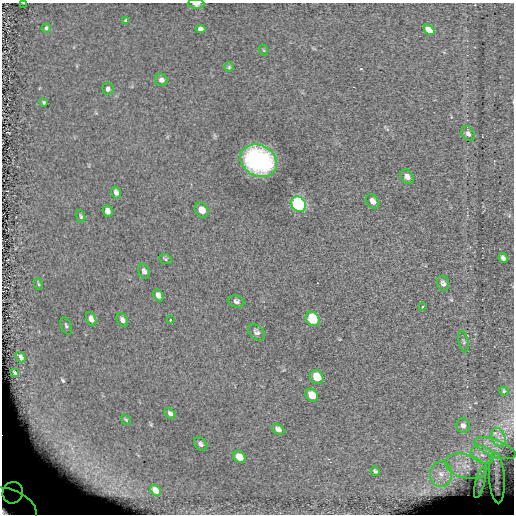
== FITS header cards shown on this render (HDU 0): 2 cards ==
NAXIS1  =                  512
NAXIS2  =                  512

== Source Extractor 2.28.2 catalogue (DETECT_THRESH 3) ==
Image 512 x 512 px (HDU 0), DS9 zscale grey, 1 PNG px = 1 image px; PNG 516 x 516 px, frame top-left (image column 1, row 512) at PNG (2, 3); each listed source drawn as its Kron ellipse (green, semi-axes under 4 px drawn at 4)
Background 0.106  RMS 9.9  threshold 29.8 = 3 sigma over >= 5 px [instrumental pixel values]
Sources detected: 58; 1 with non-positive FLUX_AUTO (blend fragments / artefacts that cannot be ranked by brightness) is neither listed nor drawn; the other 57 listed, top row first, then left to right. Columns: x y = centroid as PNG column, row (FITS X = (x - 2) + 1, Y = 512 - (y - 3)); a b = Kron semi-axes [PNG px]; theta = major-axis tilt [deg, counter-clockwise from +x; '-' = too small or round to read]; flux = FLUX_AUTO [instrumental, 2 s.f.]
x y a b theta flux
24 3 3 2 - 450
196 4 8 5 -2 2500
126 20 4 3 - 1000
46 28 5 4 - 1200
201 29 5 4 - 2700
429 30 6 4 -38 11000
263 50 6 3 -70 670
229 67 5 4 - 880
161 80 6 6 - 2300
108 89 6 5 - 1900
44 102 4 3 - 760
468 134 8 6 -55 2300
259 161 19 15 -28 97000
407 177 8 6 -53 3200
116 192 6 4 -75 2200
373 201 8 6 -56 3300
299 204 8 7 - 160000
202 210 8 6 -52 6200
107 211 6 5 - 3200
81 216 7 4 -72 1100
503 258 5 4 - 2000
165 259 6 5 - 1100
144 271 8 5 -71 2100
443 283 8 5 -75 2200
38 284 6 3 -70 770
158 295 6 4 -63 2500
236 301 8 6 -18 1900
422 306 4 3 - 900
91 319 7 4 -68 3100
312 319 8 6 -53 32000
122 320 7 5 -60 2400
170 320 3 2 - 1400
66 326 9 5 -69 1400
256 332 10 6 -40 2500
464 342 11 5 -78 1600
21 357 5 3 - 1900
15 373 3 2 - 480
317 377 7 6 - 13000
504 391 5 4 - 800
312 395 7 5 -47 9600
170 413 6 4 -44 1700
126 420 5 3 - 810
463 426 7 6 - 3000
278 429 7 5 -36 2700
498 438 10 6 -71 4400
201 444 8 5 -49 1900
495 448 22 8 -21 8800
482 455 12 8 -28 6400
239 457 6 5 - 8100
466 466 21 12 -14 13000
375 471 5 3 - 1200
441 474 13 11 -90 8000
497 478 25 8 -86 3400
480 483 16 4 75 2200
155 490 6 4 -47 5600
13 493 11 10 - 7500
10 507 28 17 -25 150000
At the frame edge (FLAGS 8, measured only in part): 3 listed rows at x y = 24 3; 196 4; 10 507
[1 non-positive-flux detection neither listed nor drawn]